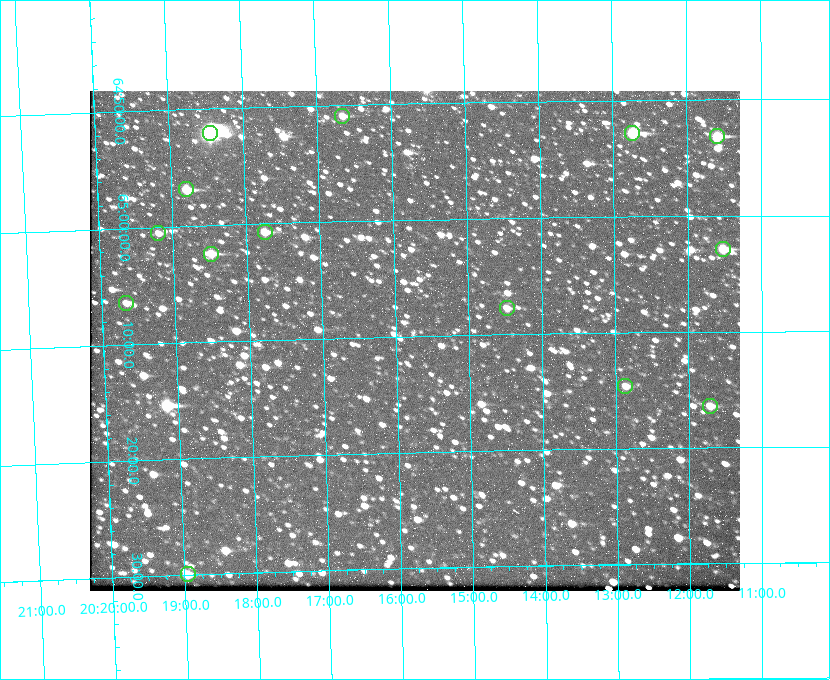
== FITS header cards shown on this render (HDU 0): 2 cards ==
NAXIS1  =                  650 / Width of table row in bytes
NAXIS2  =                  500 / Number of rows in table

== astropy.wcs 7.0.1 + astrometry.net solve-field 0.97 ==
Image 650 x 500 px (HDU 0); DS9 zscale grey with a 90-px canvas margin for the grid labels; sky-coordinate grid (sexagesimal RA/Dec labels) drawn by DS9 from the SOLVED WCS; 14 Tycho-2 reference stars matched to detected sources circled (green)
Header WCS: none
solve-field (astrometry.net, Tycho-2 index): SOLVED blind (the file carries no WCS)
Solved WCS: RA---TAN-SIP/DEC--TAN-SIP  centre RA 20:15:45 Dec +65:10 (303.94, +65.17 deg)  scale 5.17 arcsec/px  FOV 56.0' x 43.1'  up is -179 deg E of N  parity flipped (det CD > 0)
(file carries no celestial WCS; the grid is the blind solution)
Tycho-2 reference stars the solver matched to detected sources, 14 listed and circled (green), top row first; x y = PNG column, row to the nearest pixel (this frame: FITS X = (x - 90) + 1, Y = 500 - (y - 91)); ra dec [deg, ICRS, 3 dp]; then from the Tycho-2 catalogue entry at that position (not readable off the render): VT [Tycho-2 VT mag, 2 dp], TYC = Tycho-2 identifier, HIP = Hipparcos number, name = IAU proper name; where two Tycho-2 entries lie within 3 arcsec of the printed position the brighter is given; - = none
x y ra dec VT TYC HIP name
342 116 304.164 +64.849 10.65 4240-315-1 - -
210 133 304.612 +64.868 7.89 4241-1703-1 100101 -
632 133 303.184 +64.880 9.02 4240-488-1 - -
717 136 302.897 +64.886 9.40 4240-717-1 - -
186 189 304.698 +64.948 10.27 4241-1684-1 - -
265 232 304.437 +65.012 10.41 4241-1775-1 - -
158 233 304.798 +65.009 11.15 4241-1628-1 - -
723 249 302.882 +65.048 10.25 4240-98-1 - -
211 254 304.620 +65.041 10.25 4241-1573-1 - -
126 303 304.916 +65.107 11.17 4241-1518-1 - -
507 308 303.620 +65.129 11.18 4240-34-1 - -
625 386 303.217 +65.244 11.17 4240-236-1 - -
710 406 302.928 +65.273 10.74 4240-760-1 - -
188 574 304.739 +65.499 10.16 4241-1715-1 - -